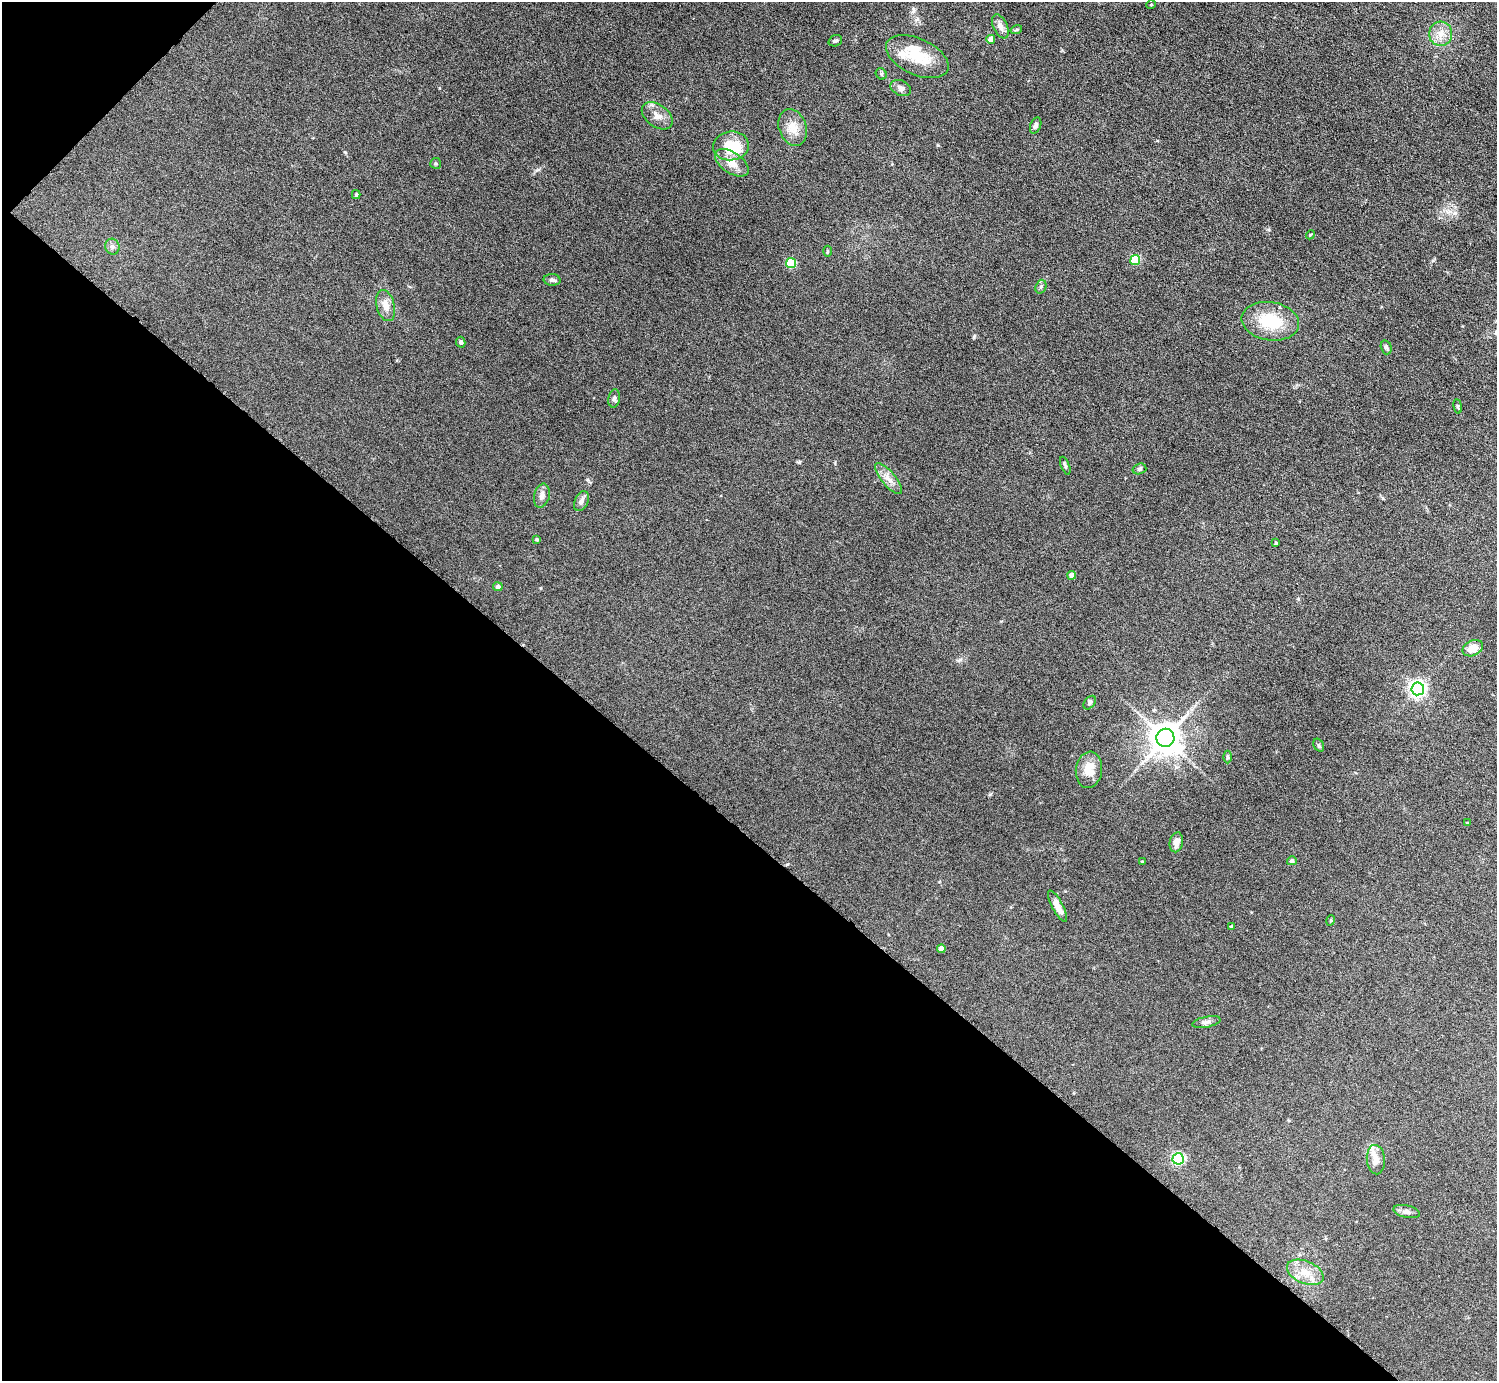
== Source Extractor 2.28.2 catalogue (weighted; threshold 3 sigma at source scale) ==
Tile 9 of 4 x 4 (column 1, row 3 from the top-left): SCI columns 109-1603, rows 1742-3120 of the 6098 x 6100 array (HDU 1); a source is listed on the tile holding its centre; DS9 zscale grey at full resolution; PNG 1499 x 1383 px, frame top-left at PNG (2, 2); each listed source drawn as its Kron ellipse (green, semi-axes under 4 px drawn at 4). Shown black and unused: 41% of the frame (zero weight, under 6 of 11 exposures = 5% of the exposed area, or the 3 px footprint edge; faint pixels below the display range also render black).
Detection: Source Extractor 2.28.2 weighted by HDU 2 'WHT'; one run over the whole footprint, this tile lists its part. Background 0.103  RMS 0.006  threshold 0.0246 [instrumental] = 3 sigma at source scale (4.09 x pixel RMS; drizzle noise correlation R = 1.36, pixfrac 0.8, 0.05/0.05 arcsec/px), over >= 5 px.
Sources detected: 62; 1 inside a brighter object's white glare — neither listed nor drawn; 3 inside a brighter listed object's ellipse — not listed separately; the other 58 listed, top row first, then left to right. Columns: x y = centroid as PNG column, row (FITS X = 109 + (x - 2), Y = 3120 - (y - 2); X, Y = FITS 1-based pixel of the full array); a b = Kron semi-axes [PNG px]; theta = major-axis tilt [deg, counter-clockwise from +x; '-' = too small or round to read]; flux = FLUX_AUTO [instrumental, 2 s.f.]
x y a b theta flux
1151 5 5 3 - 0.4
1000 26 13 7 -65 2.9
1016 30 6 3 18 0.63
1441 34 12 11 - 5.2
991 39 4 4 - 5
835 41 7 5 20 1.1
917 57 33 18 -24 15
881 74 6 5 - 0.87
901 88 11 7 -24 2.1
657 116 17 11 -37 4.9
1036 125 8 5 68 1.3
793 127 19 13 -70 6.5
731 146 18 14 7 17
436 163 5 5 - 0.72
732 163 19 10 -34 5.7
356 195 4 4 - 0.56
1310 235 4 3 - 0.44
112 247 8 7 - 1.7
827 251 5 3 - 0.55
1135 260 5 5 - 26
791 263 5 5 - 27
552 280 8 5 -4 1.3
1041 287 7 5 71 0.99
386 305 16 9 -75 4.6
1270 321 29 19 -9 21
461 342 5 4 - 1.2
1386 347 7 5 -74 1
614 398 9 5 81 1.2
1458 406 7 3 -81 0.69
1065 466 9 3 -68 0.81
1139 469 7 5 16 0.94
888 479 19 7 -51 4.4
542 496 12 7 76 2.5
581 501 10 6 65 2
537 539 3 3 - 0.73
1276 543 3 3 - 0.64
1072 575 4 4 - 4.3
498 587 4 4 - 1.7
1473 648 11 7 25 5.7
1418 689 6 6 - 170
1090 703 7 5 51 1
1165 738 9 9 - 890
1319 745 7 5 -60 0.81
1227 757 6 4 -90 0.75
1089 770 18 13 82 8.5
1467 823 4 3 - 0.41
1176 842 10 6 79 3.2
1292 861 5 4 - 1.1
1142 862 3 3 - 0.37
1057 906 17 5 -62 4.8
1331 920 5 3 - 0.49
1232 927 4 4 - 0.93
941 949 4 4 - 3.9
1206 1022 14 5 11 1.9
1178 1159 5 5 - 68
1376 1160 15 9 -85 3.8
1407 1212 13 6 -13 1.9
1305 1272 19 11 -23 7.3
Unlisted compact peaks at least as high as the median listed source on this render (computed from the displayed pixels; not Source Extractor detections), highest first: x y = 974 337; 345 152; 938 145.